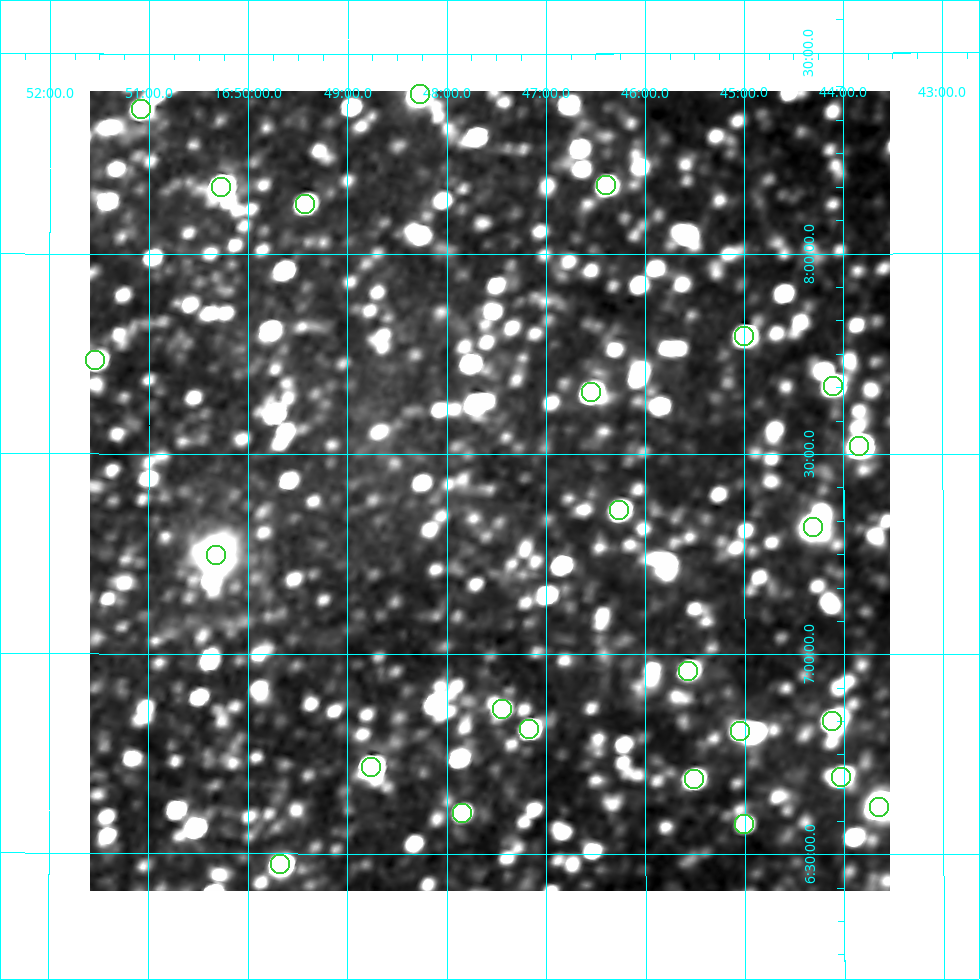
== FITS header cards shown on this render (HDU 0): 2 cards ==
NAXIS1  =                  800
NAXIS2  =                  800

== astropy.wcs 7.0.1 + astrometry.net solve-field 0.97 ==
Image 800 x 800 px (HDU 0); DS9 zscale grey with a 90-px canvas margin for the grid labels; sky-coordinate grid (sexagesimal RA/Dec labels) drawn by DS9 from the SOLVED WCS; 25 Tycho-2 reference stars matched to detected sources circled (green)
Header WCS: RA---AIT/DEC--AIT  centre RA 16:47:34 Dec +07:24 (251.89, +7.41 deg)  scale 9 arcsec/px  FOV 120.0' x 120.0'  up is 0 deg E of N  parity normal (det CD < 0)
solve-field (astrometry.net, Tycho-2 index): SOLVED blind (the header's WCS was not the basis of the solution)
Solved WCS: RA---TAN-SIP/DEC--TAN-SIP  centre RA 16:47:34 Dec +07:25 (251.89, +7.41 deg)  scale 8.99 arcsec/px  FOV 119.9' x 120.0'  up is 0 deg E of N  parity normal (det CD < 0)
Header WCS and blind solve agree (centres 5.8 arcsec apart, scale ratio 0.9988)
Tycho-2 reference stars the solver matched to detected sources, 25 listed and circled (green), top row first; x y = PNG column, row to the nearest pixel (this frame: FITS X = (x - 90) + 1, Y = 800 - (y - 91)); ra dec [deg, ICRS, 3 dp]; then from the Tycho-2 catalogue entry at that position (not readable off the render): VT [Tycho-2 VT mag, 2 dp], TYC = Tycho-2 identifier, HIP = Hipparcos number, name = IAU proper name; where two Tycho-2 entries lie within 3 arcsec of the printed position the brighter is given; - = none
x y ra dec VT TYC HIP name
420 94 252.067 +8.401 8.22 962-349-1 82248 -
141 109 252.771 +8.361 9.05 975-387-1 - -
606 185 251.597 +8.172 9.40 962-1193-1 - -
221 187 252.568 +8.168 8.45 962-1271-1 82400 -
305 204 252.357 +8.125 9.36 962-1411-1 - -
744 336 251.249 +7.795 8.97 962-990-1 - -
95 360 252.884 +7.734 9.16 975-1471-1 - -
833 386 251.026 +7.671 9.29 962-74-1 - -
591 392 251.636 +7.655 8.71 962-1150-1 - -
859 446 250.960 +7.519 8.49 962-219-1 81909 -
619 510 251.565 +7.360 8.64 396-505-1 82104 -
813 527 251.076 +7.317 8.22 395-2244-1 81944 -
216 555 252.581 +7.248 5.48 396-2346-1 82402 -
688 671 251.391 +6.960 9.67 396-1783-1 - -
502 709 251.862 +6.863 9.67 396-1475-1 - -
832 721 251.029 +6.834 9.40 395-1139-1 - -
529 729 251.792 +6.812 9.47 396-2347-1 - -
740 731 251.262 +6.809 9.50 396-1112-1 - -
371 767 252.191 +6.717 8.66 396-134-1 82282 -
841 777 251.008 +6.693 9.29 395-997-1 - -
694 779 251.379 +6.689 8.86 396-611-1 - -
879 807 250.912 +6.619 7.81 395-969-1 81890 -
462 813 251.962 +6.604 9.15 396-1521-1 82225 -
744 824 251.251 +6.575 9.64 396-1342-1 - -
280 864 252.418 +6.473 9.61 396-107-1 - -